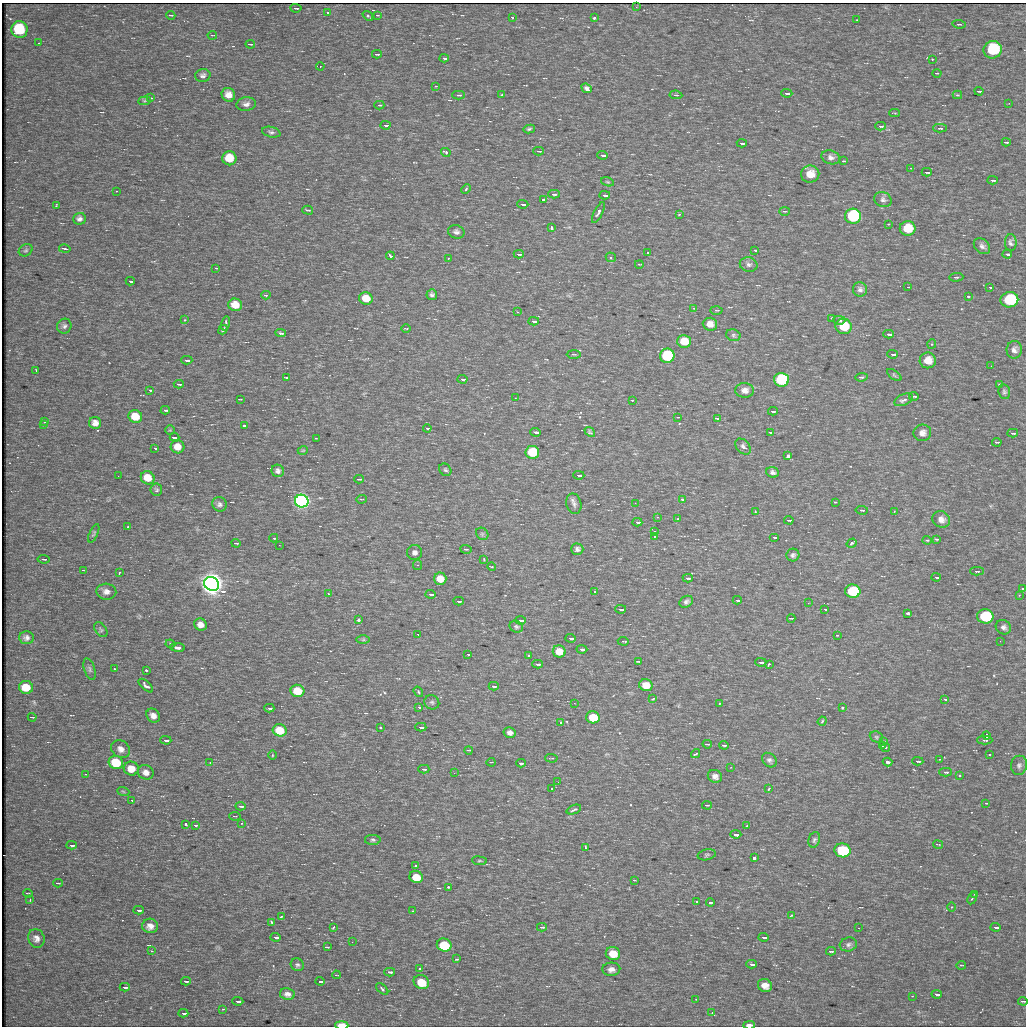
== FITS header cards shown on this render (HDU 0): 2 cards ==
NAXIS1  =                 1024
NAXIS2  =                 1024

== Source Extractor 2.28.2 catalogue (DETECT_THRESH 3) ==
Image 1024 x 1024 px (HDU 0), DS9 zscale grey, 1 PNG px = 1 image px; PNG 1028 x 1028 px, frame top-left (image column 1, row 1024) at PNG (2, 3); each listed source drawn as its Kron ellipse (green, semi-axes under 4 px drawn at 4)
Background 38.1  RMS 4.8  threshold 14.5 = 3 sigma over >= 5 px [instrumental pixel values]
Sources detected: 392; all 392 listed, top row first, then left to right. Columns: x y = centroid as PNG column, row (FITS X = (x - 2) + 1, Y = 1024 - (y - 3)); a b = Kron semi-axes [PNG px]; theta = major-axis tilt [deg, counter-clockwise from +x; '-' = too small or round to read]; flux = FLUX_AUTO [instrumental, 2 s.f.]
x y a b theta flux
636 7 2 2 - 2.1e+02
296 8 5 3 - 6.1e+02
328 13 3 3 - 8.7e+02
171 15 4 2 - 3.2e+02
377 15 3 2 - 4.5e+02
368 16 6 3 -39 6.2e+02
512 17 3 3 - 8.1e+02
594 18 3 3 - 4.8e+02
857 20 3 2 - 2.1e+02
959 24 7 3 -8 4.9e+02
19 30 8 8 - 1.4e+04
212 35 5 2 - 2.3e+02
38 43 3 2 - 1.1e+03
250 44 4 2 - 3.6e+02
993 50 9 8 - 1.7e+04
377 54 5 2 - 7.1e+02
444 58 4 3 - 3.0e+03
932 59 3 2 - 2.9e+02
320 66 4 4 - 5.6e+02
937 73 4 3 - 2.3e+02
203 75 8 6 12 1.0e+03
436 86 3 2 - 2.9e+02
587 88 5 4 - 9.3e+02
979 91 4 2 - 4.9e+02
787 93 5 3 - 4.7e+03
228 95 7 6 - 2.4e+03
459 95 6 4 0 5.4e+02
501 95 3 3 - 9.4e+02
676 95 6 4 -8 4.8e+02
957 95 5 4 - 3.1e+02
151 98 3 2 - 2.3e+02
144 101 6 4 6 4.1e+02
1009 103 2 2 - 2.1e+02
246 104 10 7 8 1.6e+03
379 105 5 3 - 4.5e+02
894 113 5 2 - 2.7e+02
386 125 5 3 - 2.0e+03
880 126 5 3 - 9.5e+02
940 128 7 3 -1 7.0e+02
529 129 6 4 12 5.3e+02
271 132 9 5 -14 8.5e+02
1006 142 4 2 - 4.6e+02
742 143 5 2 - 1.2e+03
539 151 5 3 - 4.2e+02
446 152 5 3 - 7.9e+02
603 155 5 3 - 3.1e+03
831 157 9 7 -17 1.3e+03
229 158 7 7 - 6.9e+03
844 161 4 2 - 3.0e+02
910 168 3 2 - 3.2e+02
927 172 5 2 - 8.5e+02
810 174 9 8 - 4.6e+03
993 180 5 2 - 7.7e+02
607 182 7 4 -19 4.1e+02
466 189 5 3 - 2.9e+02
116 191 2 2 - 1.7e+02
554 194 6 3 -1 9.1e+02
605 195 5 3 - 1.6e+03
883 199 9 7 -26 1.1e+03
544 200 4 3 - 9.4e+02
523 204 5 3 - 5.6e+03
56 205 4 2 - 2.5e+02
308 210 5 2 - 4.1e+02
784 211 5 3 - 2.8e+02
598 212 11 4 64 8.1e+02
679 214 3 2 - 3.0e+02
853 216 8 7 - 3.2e+04
79 219 6 6 - 1.1e+03
888 224 3 3 - 2.3e+02
551 227 4 3 - 1.2e+03
908 228 8 7 - 6.5e+03
456 232 8 6 -18 1.1e+03
1011 242 8 6 -90 1.0e+03
982 246 9 6 -44 1.1e+03
65 249 6 2 -12 4.5e+02
26 250 7 5 30 5.7e+02
755 250 4 2 - 7.0e+02
647 252 3 3 - 2.0e+03
519 254 5 2 - 1.1e+03
1007 254 5 3 - 2.9e+03
390 256 4 2 - 4.7e+02
611 257 5 4 - 1.0e+03
448 258 3 2 - 3.5e+02
639 264 4 2 - 3.2e+02
749 265 9 7 -12 1.2e+03
216 268 3 2 - 4.0e+02
956 277 7 3 3 5.2e+02
130 281 4 3 - 3.1e+03
908 287 2 2 - 1.8e+02
990 287 4 3 - 1.3e+03
860 289 7 7 - 1.1e+03
266 295 4 4 - 4.7e+02
432 295 5 5 - 7.7e+02
968 296 3 2 - 4.9e+02
366 298 7 6 - 4.5e+03
1009 300 9 7 11 1.8e+04
235 305 7 6 - 4.5e+03
694 308 3 3 - 5.1e+02
716 310 6 3 -1 3.5e+02
517 312 3 2 - 3.0e+02
832 318 3 3 - 3.1e+02
185 320 4 3 - 3.0e+02
839 320 6 3 -2 9.1e+02
534 321 5 3 - 1.6e+03
225 323 7 3 76 6.5e+02
710 324 7 6 - 2.6e+03
64 326 7 7 - 9.6e+02
844 326 8 7 - 8.7e+03
406 328 5 3 - 2.3e+02
223 330 5 3 - 5.4e+02
281 333 5 3 - 8.9e+02
889 334 5 2 - 1.4e+03
733 335 7 5 -16 7.1e+02
684 341 7 6 - 5.9e+03
932 344 5 4 - 3.4e+02
1014 350 9 7 84 1.4e+03
574 354 7 2 -1 3.9e+02
893 354 5 3 - 6.1e+03
667 356 7 7 - 3.3e+04
187 360 5 2 - 1.6e+03
928 360 8 8 - 3.7e+03
991 366 2 2 - 3.7e+02
36 370 3 2 - 2.5e+02
894 375 8 4 -36 5.5e+02
286 377 3 2 - 2.8e+02
862 377 6 4 6 5.5e+02
462 379 5 3 - 1.8e+03
781 380 7 7 - 3.4e+04
179 384 5 2 - 9.4e+02
999 384 3 3 - 2.9e+02
150 390 3 2 - 8.1e+02
745 390 9 7 -3 2.0e+03
1004 392 7 6 - 7.0e+02
914 396 5 3 - 5.1e+02
515 398 2 2 - 5.1e+02
240 399 3 2 - 2.2e+02
632 400 3 2 - 3.6e+02
904 400 10 5 25 1.3e+03
165 410 4 2 - 8.6e+02
773 411 5 2 - 1.0e+03
135 416 7 6 - 6.1e+03
677 417 2 2 - 2.1e+02
717 418 3 3 - 1.3e+03
45 421 4 2 - 2.3e+02
95 423 6 6 - 1.8e+03
43 425 3 3 - 2.0e+02
244 426 3 3 - 7.4e+02
427 428 4 3 - 1.9e+03
170 430 4 4 - 3.6e+02
536 432 5 3 - 7.9e+03
590 432 6 4 -40 4.7e+02
771 433 3 2 - 4.0e+02
922 433 9 8 - 1.9e+03
1013 433 5 3 - 7.4e+02
174 437 5 3 - 1.8e+03
316 438 3 2 - 2.5e+02
997 442 5 2 - 5.3e+02
178 447 7 6 - 3.5e+03
743 447 9 6 -48 1.1e+03
155 448 4 2 - 1.6e+03
303 450 5 3 - 2.7e+02
532 452 7 6 - 1.5e+04
788 456 3 3 - 9.3e+02
445 470 7 5 -50 6.1e+02
278 471 6 6 - 1.0e+03
772 472 6 5 - 8.7e+02
579 475 5 3 - 1.7e+03
118 476 2 2 - 1.3e+02
148 478 7 6 - 5.1e+03
359 479 4 2 - 4.3e+02
156 490 6 6 - 6.1e+02
361 499 5 2 - 2.8e+02
682 499 3 3 - 9.5e+02
302 501 7 6 - 3.1e+05
835 502 3 2 - 2.3e+02
635 503 2 2 - 1.5e+02
219 504 7 7 - 1.0e+03
574 504 10 7 -77 1.3e+03
862 510 6 3 -6 4.7e+02
894 511 3 2 - 2.2e+02
755 512 2 2 - 2.3e+02
657 517 3 3 - 5.3e+02
678 519 3 2 - 2.5e+02
941 519 9 8 - 2.0e+03
789 520 4 2 - 5.7e+02
637 522 5 3 - 3.1e+03
128 527 3 2 - 6.8e+02
654 531 4 3 - 4.6e+02
94 533 10 4 66 5.2e+02
482 534 7 5 -46 5.5e+02
654 536 4 2 - 2.5e+02
775 537 5 2 - 1.1e+03
274 538 4 2 - 1.4e+03
937 539 3 2 - 3.5e+02
927 540 4 4 - 3.4e+02
236 543 5 2 - 4.0e+02
852 543 5 4 - 4.4e+02
279 545 2 2 - 2.1e+02
466 549 6 3 -7 3.2e+02
577 549 6 5 - 9.3e+02
415 552 7 7 - 1.1e+03
793 555 6 6 - 8.5e+02
44 559 6 3 -5 6.3e+02
484 559 4 2 - 2.1e+02
417 565 5 4 - 4.0e+02
492 567 4 2 - 2.3e+02
84 570 4 2 - 2.3e+02
977 571 7 3 -1 7.2e+02
119 573 3 2 - 3.4e+02
936 577 4 3 - 3.1e+03
688 578 5 2 - 8.8e+02
440 579 6 6 - 5.0e+03
212 584 8 6 -29 1.4e+06
1022 588 3 3 - 3.6e+02
594 591 3 3 - 7.8e+02
853 591 8 6 -8 2.2e+04
106 592 10 8 -4 1.8e+03
329 594 3 2 - 2.5e+02
431 594 5 3 - 3.5e+03
1019 595 3 3 - 2.0e+02
737 600 4 2 - 1.0e+03
459 601 5 2 - 1.0e+03
686 602 7 5 29 9.8e+02
808 603 3 2 - 5.6e+02
621 609 5 3 - 1.8e+03
825 609 3 2 - 9.7e+02
908 613 4 3 - 9.5e+02
985 616 8 7 - 2.0e+04
791 618 4 2 - 3.0e+02
359 620 3 3 - 7.5e+02
521 620 5 3 - 2.0e+03
200 624 6 6 - 2.0e+03
516 627 7 5 -28 6.5e+02
1003 627 8 7 - 1.1e+03
101 630 8 5 -52 6.0e+02
418 634 3 2 - 9.0e+02
837 635 3 3 - 2.5e+02
26 638 7 6 - 1.1e+03
571 638 5 3 - 1.6e+03
363 640 7 4 0 5.0e+02
623 641 5 2 - 6.2e+02
1000 641 3 2 - 5.0e+02
170 644 5 4 - 4.4e+02
177 647 7 3 -6 1.3e+03
582 649 5 3 - 2.4e+03
559 651 6 6 - 4.3e+03
468 654 4 2 - 1.5e+03
529 656 3 3 - 6.6e+02
639 661 4 2 - 3.2e+02
761 662 5 3 - 1.8e+03
538 664 5 3 - 1.0e+03
769 664 4 3 - 6.6e+02
90 669 11 5 -73 8.1e+02
114 669 3 2 - 4.2e+02
146 670 3 3 - 3.9e+02
646 685 7 6 - 3.5e+03
146 686 9 3 -41 8.7e+02
494 686 5 2 - 1.1e+03
26 687 7 6 - 5.6e+03
297 691 7 6 - 7.6e+03
418 692 5 3 - 5.4e+02
653 699 3 2 - 3.5e+02
945 699 4 3 - 2.7e+03
432 702 7 7 - 7.6e+02
574 703 3 2 - 3.1e+02
719 703 3 3 - 6.2e+02
419 707 4 3 - 1.7e+03
842 707 3 3 - 7.5e+02
269 708 5 2 - 8.2e+02
153 716 7 6 - 1.9e+03
32 717 4 2 - 2.7e+02
593 717 7 6 - 7.9e+03
822 721 5 3 - 3.3e+02
561 722 4 2 - 2.8e+02
380 727 2 2 - 2.7e+02
421 727 5 3 - 2.0e+03
280 730 7 6 - 8.3e+03
510 732 6 5 - 1.3e+03
986 736 4 3 - 5.2e+02
876 737 7 5 -23 6.1e+02
166 740 5 3 - 1.1e+04
985 740 7 3 -1 8.3e+02
883 741 3 3 - 7.9e+02
707 744 4 3 - 3.7e+02
724 745 5 2 - 5.8e+02
882 745 3 2 - 4.1e+02
885 747 5 3 - 2.9e+02
121 749 10 8 -40 1.9e+03
469 750 4 2 - 2.6e+02
696 753 5 3 - 1.2e+03
989 754 3 3 - 6.0e+02
272 755 5 3 - 2.8e+02
551 758 6 2 -4 2.9e+02
939 759 3 2 - 2.7e+02
769 760 8 6 -42 9.8e+02
918 761 5 3 - 8.7e+02
116 762 7 6 - 1.1e+04
491 762 4 2 - 2.5e+02
888 762 5 3 - 1.1e+03
210 763 3 2 - 5.3e+02
521 763 5 2 - 8.2e+02
1019 765 9 8 - 1.2e+03
731 767 3 3 - 2.8e+02
131 768 7 7 - 3.9e+03
424 769 5 3 - 6.8e+02
146 772 8 7 - 1.7e+03
946 772 6 3 -1 7.0e+02
454 773 2 2 - 2.0e+02
86 774 4 2 - 2.1e+02
959 775 3 3 - 5.6e+02
715 776 7 6 - 1.6e+03
558 782 2 2 - 3.0e+02
552 789 3 3 - 6.2e+02
769 789 4 3 - 3.5e+02
123 791 6 4 -19 4.2e+02
132 800 3 2 - 5.1e+03
986 803 3 2 - 3.2e+02
707 805 5 3 - 3.3e+02
241 806 5 2 - 9.8e+02
574 810 7 3 21 7.0e+02
235 816 6 2 -10 1.7e+02
241 823 3 2 - 2.3e+02
186 824 3 3 - 5.2e+02
195 825 3 3 - 7.0e+02
747 826 3 3 - 4.4e+02
736 834 5 3 - 9.1e+03
373 840 8 5 -1 6.6e+02
814 840 8 5 71 7.8e+02
938 844 5 2 - 2.7e+02
72 845 5 3 - 1.8e+03
585 848 3 2 - 4.9e+02
842 850 8 7 - 2.1e+04
707 855 9 5 12 6.7e+02
754 858 4 3 - 1.2e+03
479 861 7 3 -7 4.5e+02
415 865 3 3 - 6.0e+02
416 877 7 6 - 5.5e+03
634 880 3 2 - 2.3e+02
58 883 4 2 - 3.3e+02
448 887 3 3 - 3.5e+02
28 893 5 2 - 2.6e+02
974 894 3 3 - 1.9e+02
972 898 6 3 63 5.4e+02
30 900 2 2 - 2.0e+02
696 901 3 3 - 9.0e+02
710 902 4 3 - 1.0e+03
951 907 4 3 - 2.5e+02
139 910 5 3 - 1.3e+03
412 911 3 2 - 2.7e+02
791 915 3 3 - 5.2e+02
281 916 3 3 - 5.8e+02
272 922 4 3 - 6.0e+02
150 926 8 7 - 2.1e+03
333 927 3 2 - 2.9e+02
542 927 5 3 - 5.5e+02
996 927 5 3 - 1.4e+03
858 928 2 2 - 1.7e+02
276 937 5 3 - 4.6e+03
764 937 5 3 - 1.8e+03
36 938 9 8 - 1.7e+03
352 942 2 2 - 1.7e+02
848 944 9 7 16 9.7e+02
444 945 7 6 - 1.3e+04
327 947 4 2 - 3.1e+02
152 951 4 2 - 2.5e+02
831 951 5 2 - 7.4e+02
613 953 7 6 - 5.0e+03
457 959 3 2 - 3.1e+02
752 964 5 3 - 1.4e+03
297 965 7 6 - 7.2e+02
961 965 5 3 - 2.8e+02
420 969 3 3 - 3.9e+02
611 969 9 6 3 1.7e+03
390 972 5 3 - 9.3e+02
336 975 4 2 - 2.1e+02
186 981 5 2 - 1.0e+03
320 981 4 3 - 2.2e+03
421 982 8 6 -26 6.3e+03
765 986 7 6 - 2.6e+03
125 987 5 3 - 1.4e+03
382 989 7 3 -42 5.7e+02
287 994 7 6 - 1.4e+03
937 994 5 3 - 3.0e+03
912 996 2 2 - 1.6e+02
696 999 3 3 - 2.3e+02
238 1001 5 3 - 4.6e+03
1023 1001 5 2 - 5.0e+02
223 1009 3 2 - 2.0e+02
183 1013 5 3 - 3.1e+03
712 1013 3 3 - 3.8e+02
342 1025 6 3 0 6.0e+03
749 1025 6 3 3 9.3e+02
At the frame edge (FLAGS 8, measured only in part): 3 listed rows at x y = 1023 1001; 342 1025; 749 1025